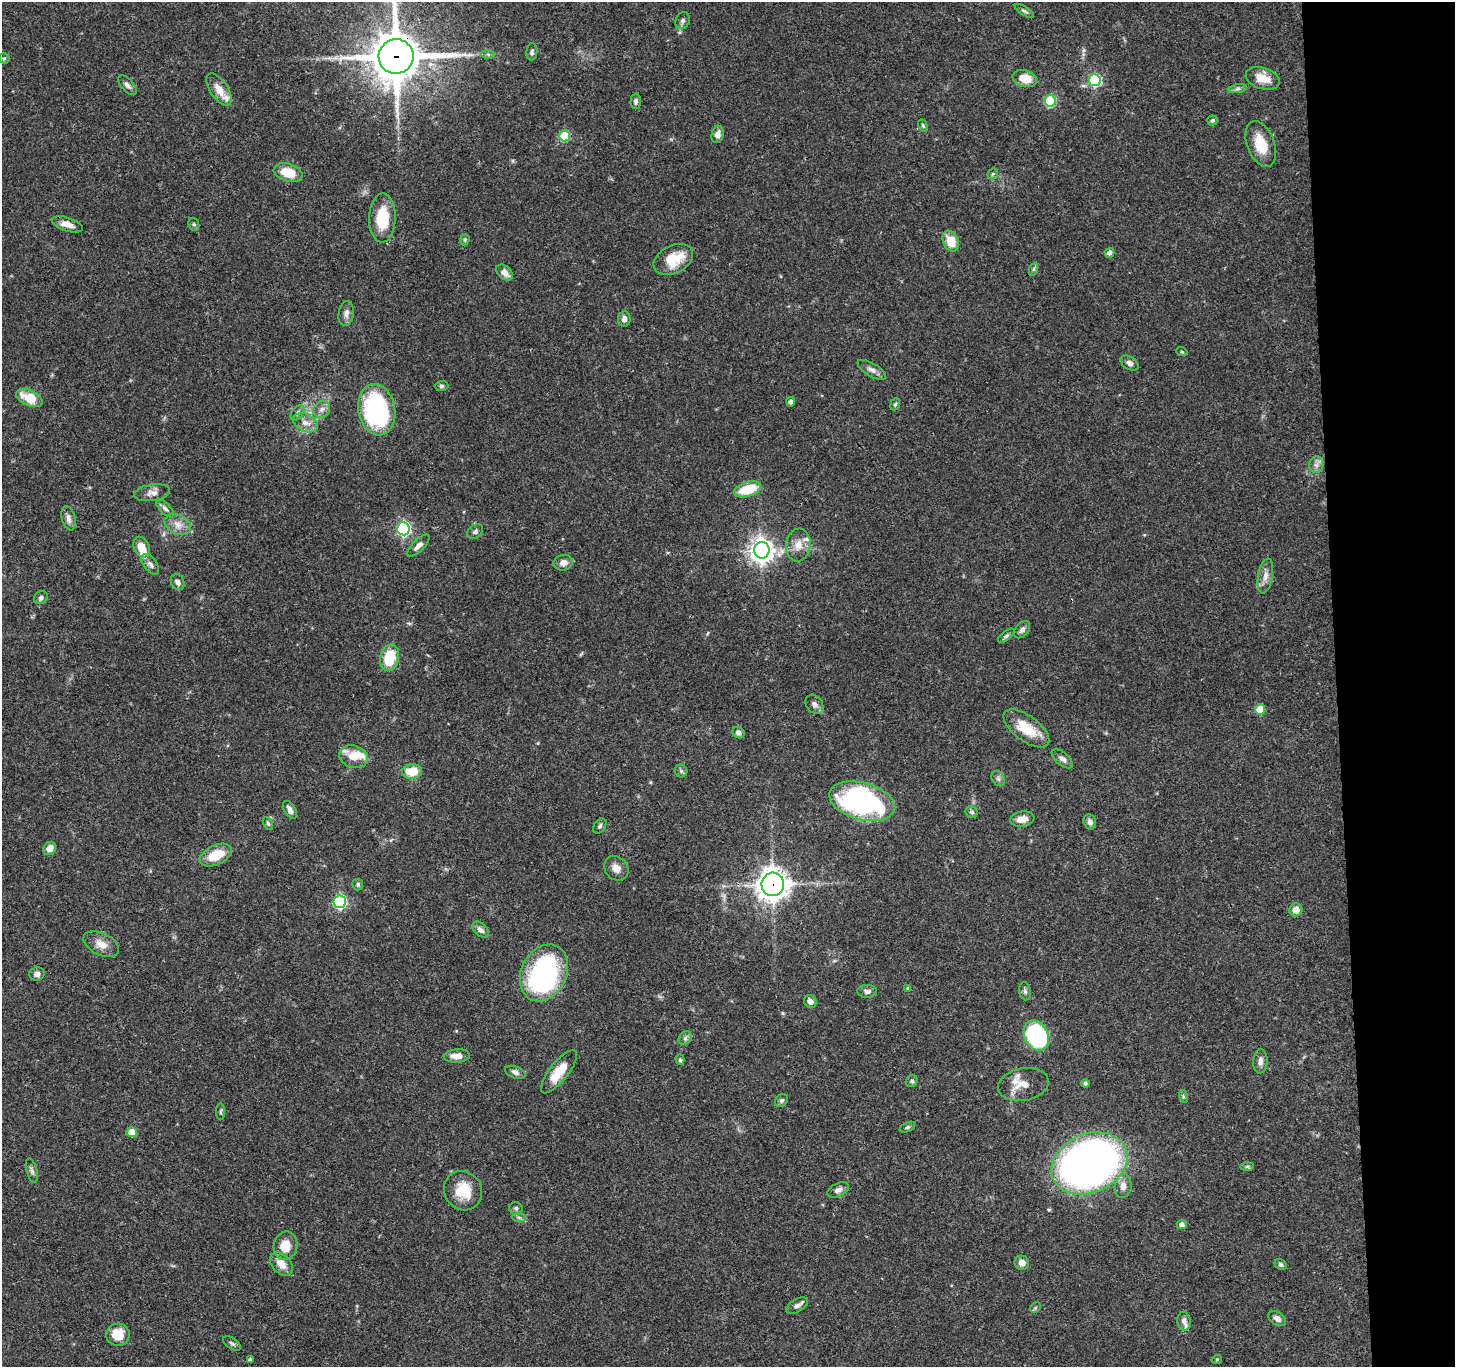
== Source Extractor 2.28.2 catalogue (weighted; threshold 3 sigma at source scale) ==
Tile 6 of 3 x 3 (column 3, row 2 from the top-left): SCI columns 2908-4360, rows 1485-2849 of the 4360 x 4336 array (HDU 1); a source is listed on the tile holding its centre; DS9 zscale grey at full resolution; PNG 1457 x 1369 px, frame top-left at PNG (2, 2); each listed source drawn as its Kron ellipse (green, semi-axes under 4 px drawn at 4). Shown black and unused: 8% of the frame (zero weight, under 3 of 4 exposures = <1% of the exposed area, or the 3 px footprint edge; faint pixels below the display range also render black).
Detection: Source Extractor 2.28.2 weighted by HDU 2 'WHT'; one run over the whole footprint, this tile lists its part. Background 0.0438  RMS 0.0028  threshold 0.0126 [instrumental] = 3 sigma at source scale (4.5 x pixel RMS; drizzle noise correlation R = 1.50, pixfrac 1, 0.05/0.05 arcsec/px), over >= 5 px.
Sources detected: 138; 2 inside a brighter object's white glare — neither listed nor drawn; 6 inside a brighter listed object's ellipse — not listed separately; the other 130 listed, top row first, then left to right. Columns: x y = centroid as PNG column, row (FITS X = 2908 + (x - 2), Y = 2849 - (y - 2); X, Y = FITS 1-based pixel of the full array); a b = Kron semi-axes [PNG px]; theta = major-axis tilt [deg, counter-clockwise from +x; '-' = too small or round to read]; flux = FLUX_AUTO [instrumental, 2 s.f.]
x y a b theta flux
1024 11 11 4 -33 0.7
683 21 9 6 66 0.78
532 52 8 5 84 0.75
488 54 6 4 -1 0.51
396 57 17 17 - 1200
4 58 5 5 - 0.39
1025 78 12 8 -15 4.8
1263 78 17 10 -16 4.5
1095 80 6 6 - 28
127 85 12 6 -48 1.1
1238 89 9 4 8 0.76
219 90 18 9 -57 3.7
636 101 7 5 88 0.69
1050 101 6 5 - 18
1212 120 5 5 - 0.51
923 125 6 4 -63 0.46
718 134 8 6 76 1.7
565 136 5 5 - 14
1261 144 24 13 -69 7
288 173 15 9 -16 6.5
993 174 6 5 - 0.38
382 218 24 13 89 10
67 224 16 6 -18 2.5
194 224 6 5 - 0.51
465 240 6 4 70 0.36
951 241 11 7 -66 5.3
1110 253 5 4 - 1.6
673 259 21 14 27 8
1034 269 7 4 71 0.44
504 272 9 6 -41 2
346 314 13 7 82 1.5
624 319 8 6 83 1.3
1182 352 6 3 -19 0.35
1129 363 10 6 -32 1.3
872 370 16 6 -31 1.5
442 386 7 5 1 0.6
29 398 14 8 -25 6.6
791 402 4 4 - 0.92
895 404 6 4 68 0.48
322 409 9 8 - 1.3
377 410 26 18 -80 48
297 413 8 5 50 0.71
305 423 13 8 -26 2.3
1316 465 8 7 - 1.3
748 489 14 7 18 9.1
152 493 18 8 9 1.8
165 508 11 5 -44 0.93
68 518 12 7 -76 1.3
178 524 14 9 -26 2.6
403 529 6 6 - 50
475 532 9 6 36 0.75
798 545 16 12 84 3.3
418 546 14 5 45 1.3
142 547 11 7 -68 3.4
762 550 8 7 - 240
563 563 10 7 8 1.8
150 564 12 6 -53 1.1
1265 576 18 7 80 2.1
178 582 8 6 -59 1.2
41 598 7 6 - 0.71
1022 630 10 6 50 1.1
1006 636 10 4 39 0.65
390 658 13 9 74 9.6
814 704 10 8 -53 1.3
1260 709 5 5 - 6.7
1026 728 27 12 -37 8.1
738 733 6 5 - 1.1
354 757 15 11 -16 4.1
1062 759 13 6 -39 1.3
681 771 6 6 - 0.67
412 772 10 7 6 5.9
998 779 8 6 -55 0.77
862 801 33 18 -15 60
290 810 10 5 -59 1.3
972 812 6 5 - 0.61
1022 819 12 7 8 2.6
1090 822 8 6 -70 0.97
268 823 7 4 -63 0.5
600 826 8 5 54 0.6
50 848 7 6 - 2.3
216 855 17 9 25 6.9
616 868 13 11 -47 2.2
358 884 6 5 - 0.55
773 884 11 11 - 320
340 902 6 6 - 40
1296 910 6 6 - 2.6
480 930 9 6 -44 1.2
101 944 19 11 -27 3.1
544 973 30 22 64 50
37 974 7 6 - 1.2
908 988 3 3 - 0.32
867 991 10 6 0 1.2
1025 991 9 6 -79 0.78
810 1002 7 6 - 1.4
1036 1036 16 11 -65 44
685 1038 7 6 - 0.71
457 1056 13 6 3 2.7
680 1060 5 4 - 0.47
1260 1061 12 7 86 1.3
515 1072 11 6 -20 1.1
559 1072 26 9 52 7
912 1081 6 5 - 0.61
1085 1083 4 4 - 0.57
1023 1084 25 16 10 4.7
1183 1096 6 4 -72 0.39
781 1101 7 5 44 0.61
221 1112 8 4 89 0.47
907 1127 8 4 24 0.55
132 1132 5 5 - 4.9
1089 1163 39 29 23 240
1247 1166 7 4 1 0.51
32 1171 13 5 -76 0.89
1123 1186 12 8 82 2.1
838 1190 11 6 25 1.3
463 1191 20 18 -54 7.8
516 1208 7 6 - 0.75
519 1217 7 4 -1 0.62
1182 1224 5 5 - 1.3
285 1246 14 12 78 5
1022 1263 7 7 - 1.9
281 1264 13 9 -46 3.3
1281 1265 6 5 - 0.62
797 1306 12 6 30 1.1
1035 1308 6 4 46 0.38
1277 1318 9 6 -34 1.5
1184 1321 9 7 -83 1.1
118 1335 11 11 - 5.7
232 1344 10 5 -36 0.65
1217 1359 5 3 - 0.23
250 1360 4 3 - 0.71
Overlapping masked pixels (flux is a lower limit): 3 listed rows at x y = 396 57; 773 884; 1089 1163
Isophote crosses this tile's border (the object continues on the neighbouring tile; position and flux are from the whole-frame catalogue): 1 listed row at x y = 396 57